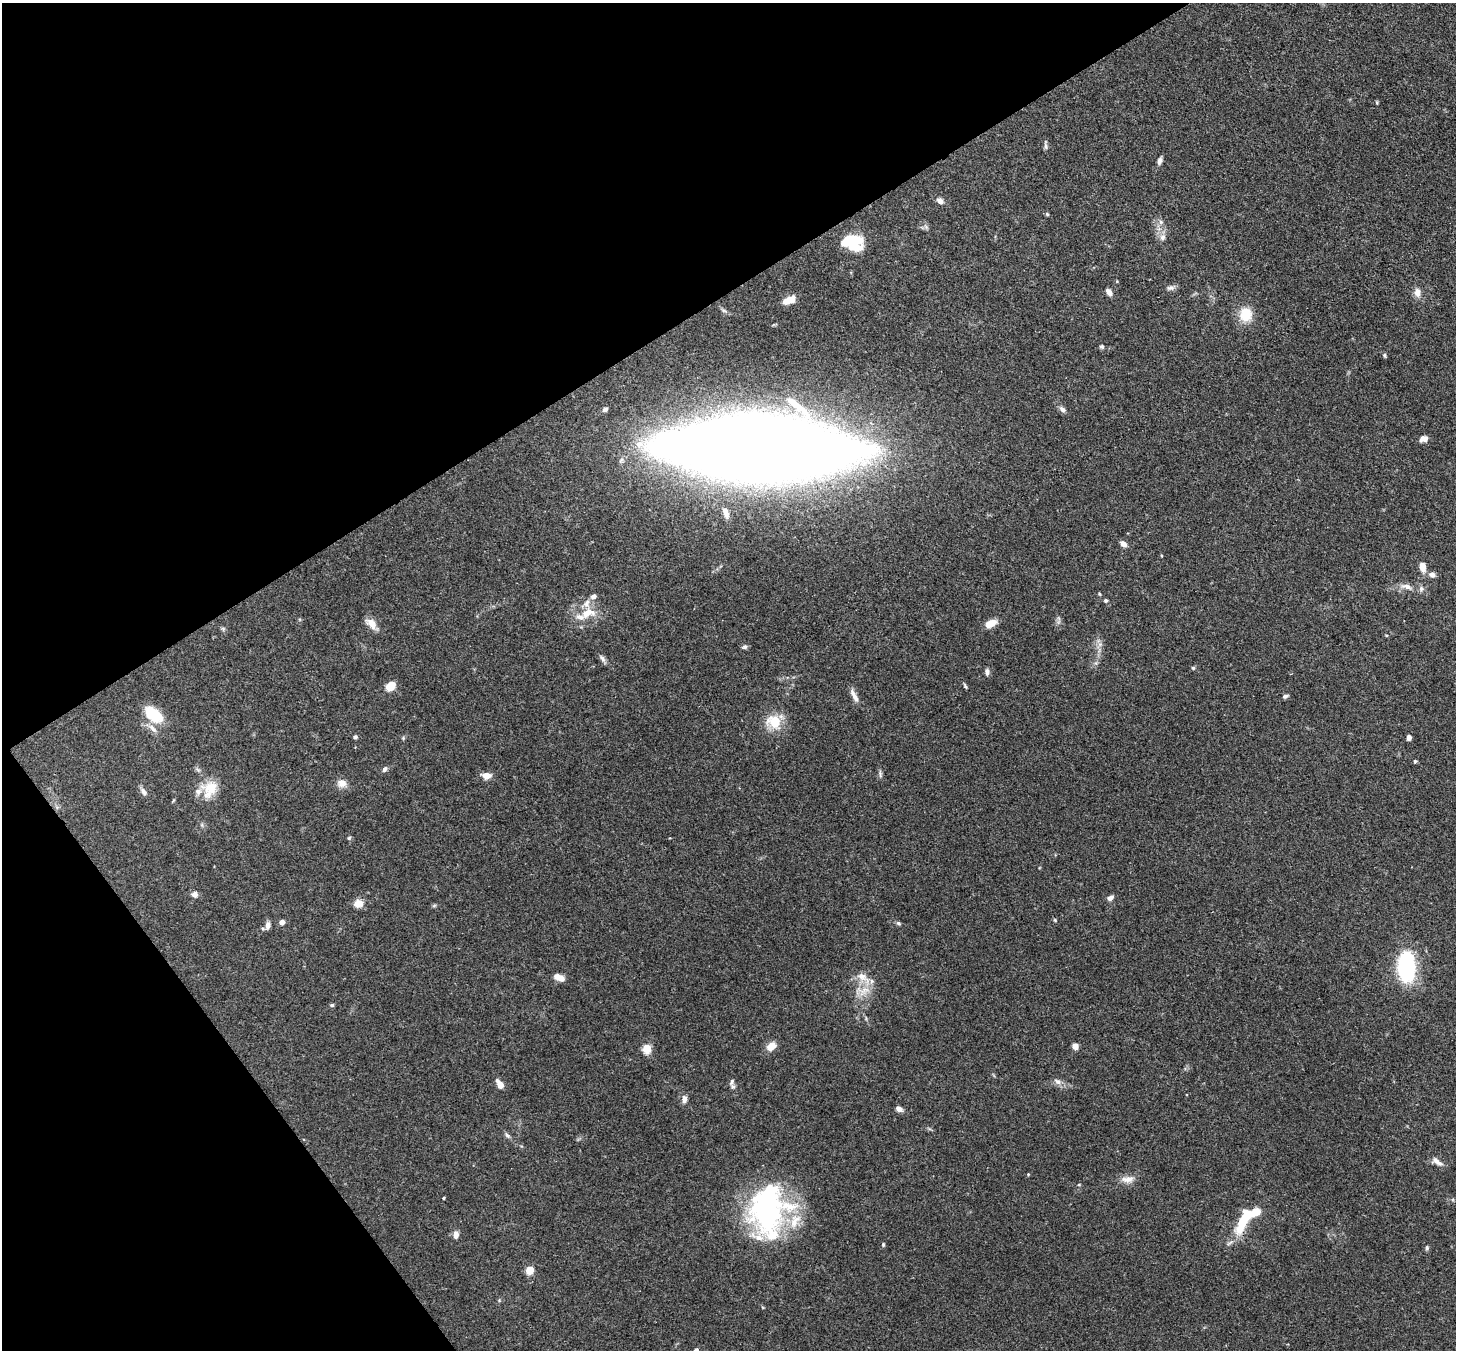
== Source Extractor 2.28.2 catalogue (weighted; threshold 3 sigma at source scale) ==
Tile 5 of 4 x 4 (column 1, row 2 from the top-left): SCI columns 79-1532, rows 2904-4251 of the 5972 x 5944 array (HDU 1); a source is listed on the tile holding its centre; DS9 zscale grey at full resolution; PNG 1458 x 1352 px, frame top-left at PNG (2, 3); no overlay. Shown black and unused: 30% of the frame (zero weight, under 3 of 4 exposures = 7% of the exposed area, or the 3 px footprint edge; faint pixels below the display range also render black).
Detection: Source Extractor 2.28.2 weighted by HDU 2 'WHT'; one run over the whole footprint, this tile lists its part. Background 0.157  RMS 0.0047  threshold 0.0213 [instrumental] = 3 sigma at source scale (4.5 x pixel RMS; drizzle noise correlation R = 1.50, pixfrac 1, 0.05/0.05 arcsec/px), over >= 5 px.
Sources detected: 92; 3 inside a brighter object's white glare — not listed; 7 inside a brighter listed object's ellipse — not listed separately; the other 82 listed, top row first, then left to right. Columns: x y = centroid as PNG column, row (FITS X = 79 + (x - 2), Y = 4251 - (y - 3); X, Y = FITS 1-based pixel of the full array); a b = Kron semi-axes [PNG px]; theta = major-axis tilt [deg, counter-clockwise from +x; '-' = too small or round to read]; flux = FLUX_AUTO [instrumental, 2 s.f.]
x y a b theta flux
1046 146 9 5 -85 1.2
1160 161 9 5 73 1.7
940 201 9 6 -37 2.2
1047 214 4 4 - 0.63
1161 222 6 6 - 1.3
1163 237 9 8 - 2.3
851 245 22 12 -12 15
1170 288 12 6 7 1.6
1109 292 8 5 -54 2.4
1417 292 11 8 -88 3.1
790 299 12 9 6 4.8
1246 314 19 16 87 9.5
1102 347 6 5 - 0.75
1385 355 5 5 - 0.73
1062 409 10 6 -40 1.7
605 410 7 5 24 1.1
1424 439 9 6 11 3
761 447 121 36 -1 2100
725 512 10 6 -69 3
1123 544 8 6 -38 2.5
1422 567 9 6 -78 4.3
1432 574 8 7 - 2.2
1407 586 16 7 -14 3.2
593 596 8 6 14 1.7
1106 600 5 5 - 0.78
587 613 23 12 19 9.3
991 623 12 7 25 5.8
371 624 16 9 -46 4.4
1386 635 4 3 - 0.4
1100 644 7 4 18 1.1
745 647 7 5 17 1
602 658 10 6 -55 1.5
1193 668 5 4 - 0.61
987 672 8 5 -85 1.5
390 686 9 7 41 6.6
965 686 7 3 -66 0.71
854 696 19 6 -62 3
1285 696 7 5 21 1
153 714 23 14 -38 15
774 722 10 9 - 16
355 737 5 4 - 0.86
1409 738 5 4 - 1.7
1415 761 4 4 - 0.64
385 769 7 5 64 1.2
880 774 10 4 -79 1.1
486 776 11 7 -6 3.8
342 783 12 10 -6 3.4
210 789 26 16 64 10
143 792 11 6 -55 1.9
349 838 5 5 - 0.68
195 895 7 7 - 2.2
1110 898 7 5 34 2.2
358 904 11 9 16 4.2
1055 920 4 4 - 0.52
282 922 5 5 - 2.4
898 923 7 5 -17 0.85
268 925 10 6 82 2
1406 966 23 12 -88 68
559 977 12 6 -19 4.4
863 977 24 10 -37 6
864 991 21 9 36 5.9
332 1005 5 4 - 0.72
771 1046 12 8 44 4.9
1075 1046 5 4 - 7.2
647 1049 5 5 - 22
1058 1081 11 7 -31 2.2
732 1082 13 5 74 1.5
500 1084 11 6 -55 3.3
684 1099 10 7 88 2.2
899 1109 7 5 -36 2.6
507 1135 10 5 -50 1.2
1436 1160 11 9 -22 2.4
1028 1174 4 3 - 0.37
1127 1179 19 8 2 3.8
443 1198 4 3 - 0.42
767 1211 55 42 85 96
1245 1218 41 11 64 18
456 1235 8 5 85 2.9
883 1244 5 4 - 0.55
1427 1248 6 5 - 0.77
529 1270 5 5 - 14
696 1350 4 4 - 1.8
Overlapping masked pixels (flux is a lower limit): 1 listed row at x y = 761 447
Isophote crosses this tile's border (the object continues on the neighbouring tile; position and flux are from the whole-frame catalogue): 1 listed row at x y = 696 1350